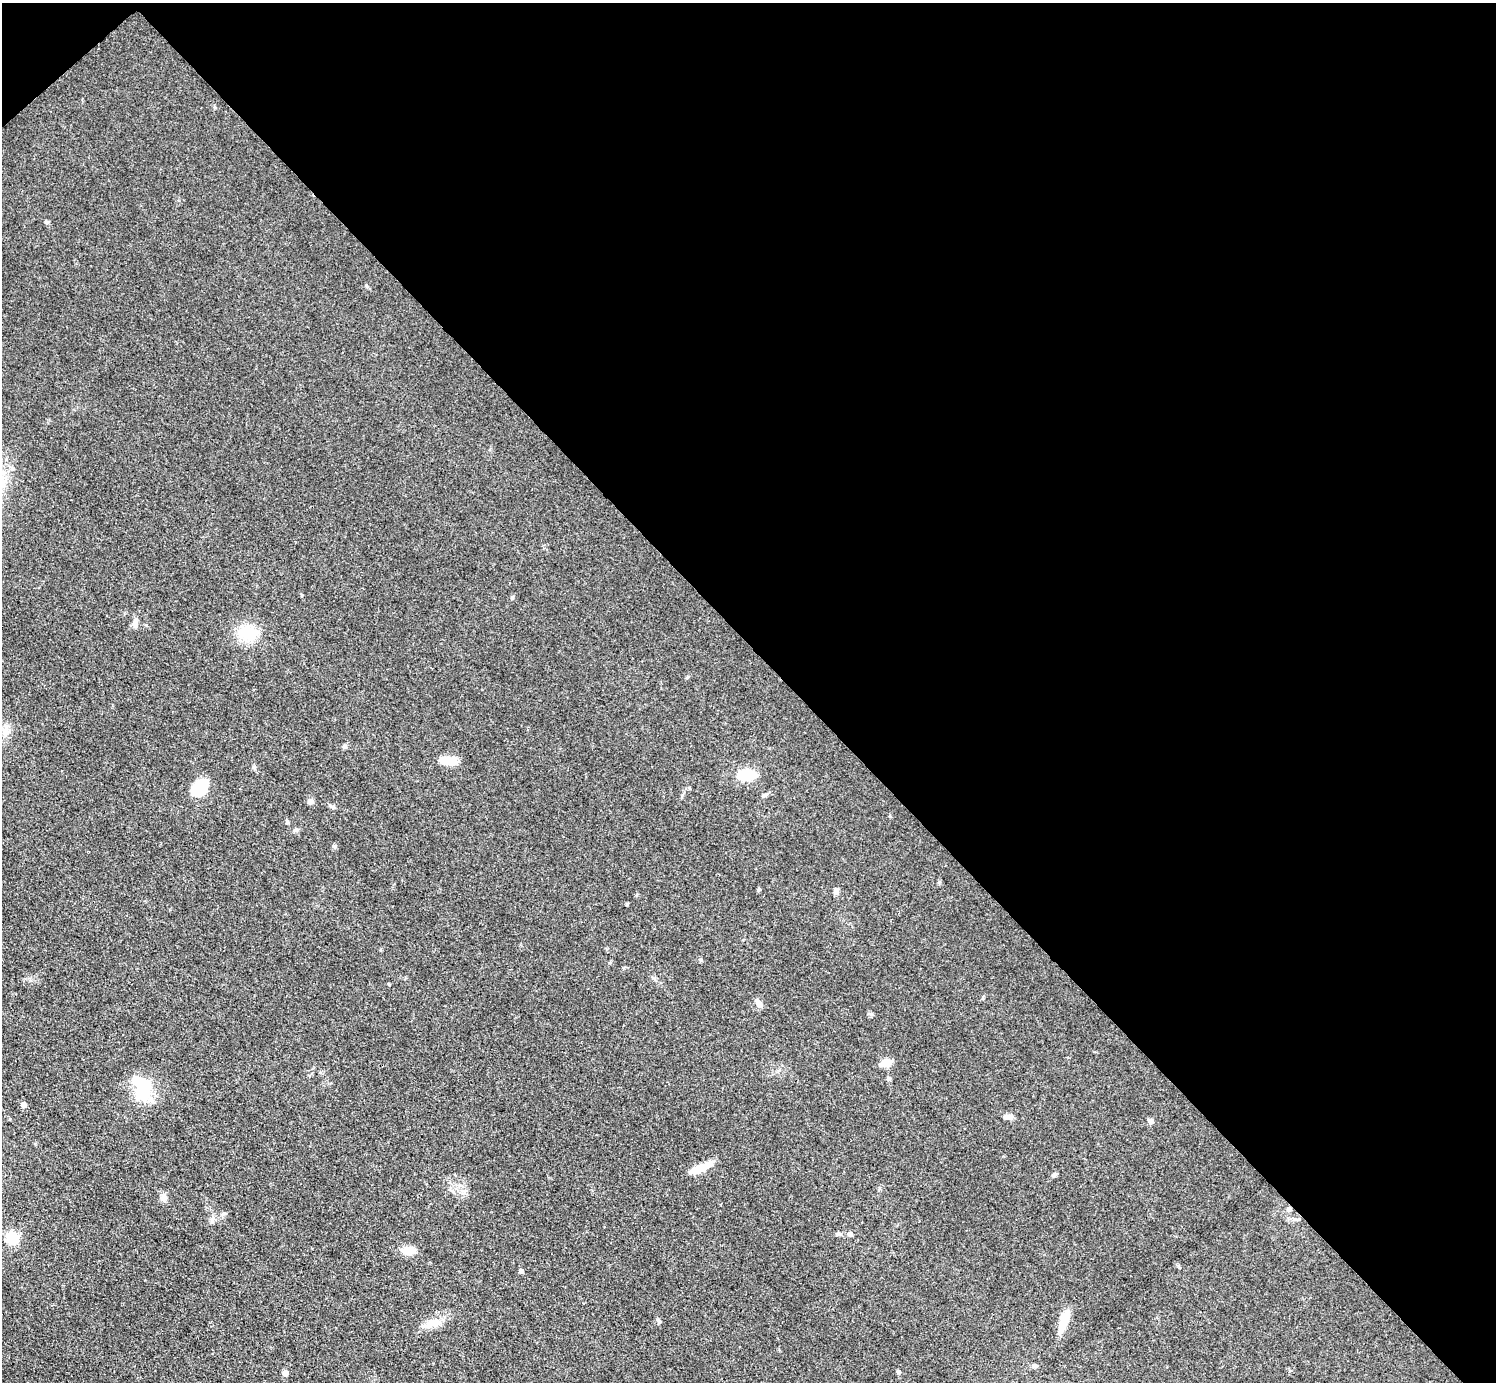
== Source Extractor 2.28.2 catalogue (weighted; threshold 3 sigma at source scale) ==
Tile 3 of 4 x 4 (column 3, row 1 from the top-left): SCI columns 2992-4485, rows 4443-5822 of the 5982 x 5980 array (HDU 1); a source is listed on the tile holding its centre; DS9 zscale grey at full resolution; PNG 1498 x 1384 px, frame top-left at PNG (2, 3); no overlay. Shown black and unused: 47% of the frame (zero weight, under 3 of 4 exposures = <1% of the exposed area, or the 3 px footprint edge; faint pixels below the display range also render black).
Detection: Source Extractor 2.28.2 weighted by HDU 2 'WHT'; one run over the whole footprint, this tile lists its part. Background 0.077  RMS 0.0058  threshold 0.0259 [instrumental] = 3 sigma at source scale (4.5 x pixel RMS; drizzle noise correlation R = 1.50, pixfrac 1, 0.05/0.05 arcsec/px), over >= 5 px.
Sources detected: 40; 1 inside a brighter object's white glare — not listed; the other 39 listed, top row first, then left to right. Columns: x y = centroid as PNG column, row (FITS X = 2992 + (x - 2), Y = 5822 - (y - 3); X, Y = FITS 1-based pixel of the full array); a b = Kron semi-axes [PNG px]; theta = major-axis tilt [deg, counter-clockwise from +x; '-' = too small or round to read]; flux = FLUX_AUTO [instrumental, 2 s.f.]
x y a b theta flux
47 222 6 4 0 0.88
135 623 12 6 89 2.7
247 633 25 21 -11 17
345 746 6 6 - 1.2
449 761 20 8 -7 10
254 767 6 4 47 0.87
747 775 23 11 4 15
199 788 20 13 42 20
764 795 6 5 - 1
310 801 6 5 - 2.9
332 807 10 4 -39 1.2
287 821 6 4 -45 0.77
296 830 6 4 18 0.95
334 846 6 4 -19 0.75
759 889 5 5 - 0.7
836 891 8 6 71 1.9
627 904 3 3 - 0.64
759 1003 10 6 -49 3.3
885 1063 11 7 15 6.7
889 1078 5 5 - 0.94
144 1088 33 19 86 22
24 1105 5 5 - 3.1
1008 1116 12 6 -7 2.3
1151 1121 7 6 - 1.7
700 1168 26 8 25 9.8
1054 1175 7 5 44 1.4
163 1197 10 8 88 2.8
1289 1209 6 5 - 1.4
838 1234 7 5 -28 1.2
850 1234 5 5 - 2.2
12 1238 7 7 - 27
408 1250 17 9 3 7.2
521 1271 4 4 - 1.8
659 1321 6 5 - 1
1064 1321 26 8 72 11
432 1323 23 11 27 8.4
1034 1366 7 6 - 1.2
898 1371 5 4 - 0.8
285 1373 4 4 - 4.6
Overlapping masked pixels (flux is a lower limit): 1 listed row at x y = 1289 1209
Unlisted compact peaks at least as high as the median listed source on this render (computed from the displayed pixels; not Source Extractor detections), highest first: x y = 701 960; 890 816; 512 597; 366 285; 871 1014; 302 595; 687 677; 939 882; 624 968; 215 108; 879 1188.